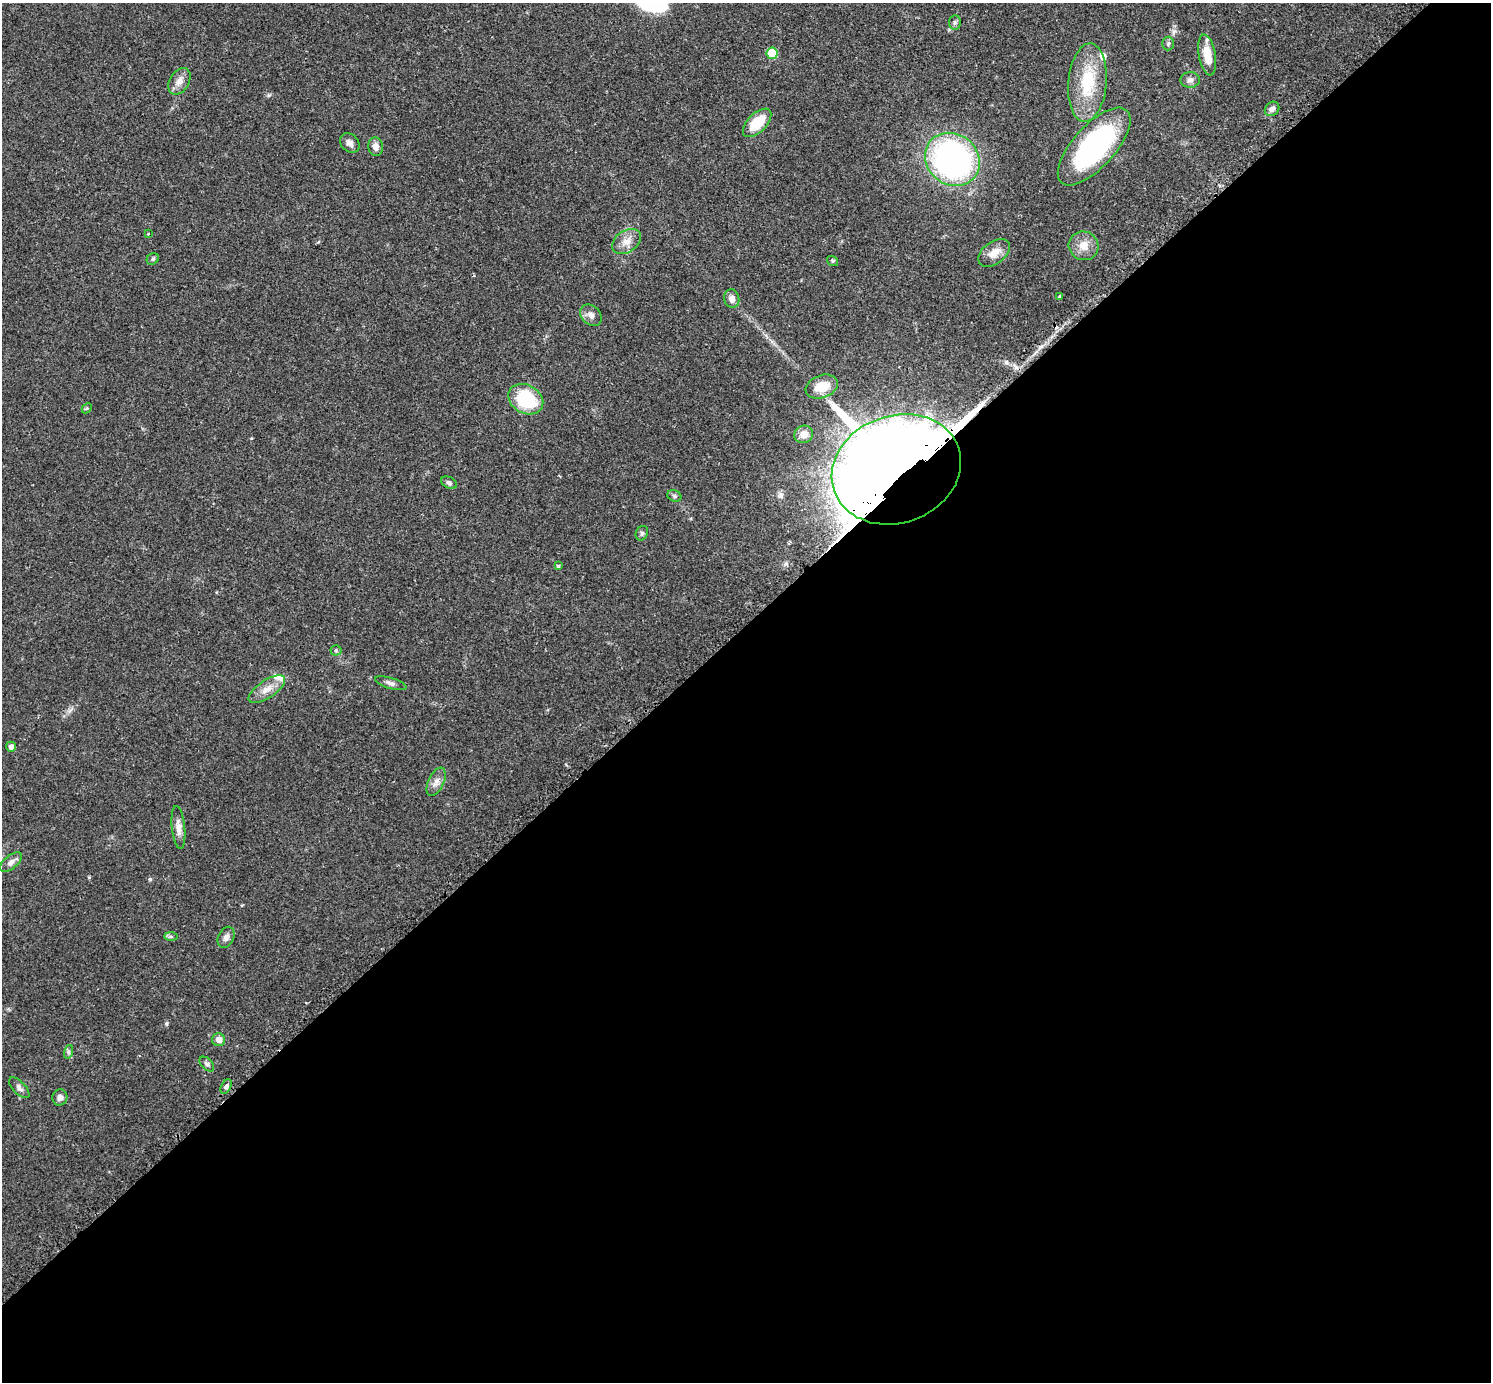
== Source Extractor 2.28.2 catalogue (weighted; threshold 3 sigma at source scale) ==
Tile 15 of 4 x 4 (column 3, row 4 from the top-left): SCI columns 3011-4499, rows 188-1567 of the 6040 x 6040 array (HDU 1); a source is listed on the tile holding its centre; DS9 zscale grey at full resolution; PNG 1493 x 1384 px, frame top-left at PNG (2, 3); each listed source drawn as its Kron ellipse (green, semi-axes under 4 px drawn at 4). Shown black and unused: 55% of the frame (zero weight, under 2 of 3 exposures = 2% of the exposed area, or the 3 px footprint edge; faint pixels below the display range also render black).
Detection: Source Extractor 2.28.2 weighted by HDU 2 'WHT'; one run over the whole footprint, this tile lists its part. Background 0.0776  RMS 0.0054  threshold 0.0244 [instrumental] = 3 sigma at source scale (4.5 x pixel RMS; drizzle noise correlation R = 1.50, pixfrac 1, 0.05/0.05 arcsec/px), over >= 5 px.
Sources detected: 52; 2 inside a brighter object's white glare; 1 cosmic-ray / hot-pixel residue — neither listed nor drawn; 3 inside a brighter listed object's ellipse — not listed separately; the other 46 listed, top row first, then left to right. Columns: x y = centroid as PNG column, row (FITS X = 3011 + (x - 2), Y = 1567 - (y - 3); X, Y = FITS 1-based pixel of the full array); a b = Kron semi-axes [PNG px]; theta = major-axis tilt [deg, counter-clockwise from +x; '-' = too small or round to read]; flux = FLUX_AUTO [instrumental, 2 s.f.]
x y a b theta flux
955 22 7 6 - 1.2
1168 44 7 5 87 1.2
772 53 5 5 - 20
1207 55 21 8 -80 11
1190 80 9 8 - 2.3
179 81 14 9 59 4.3
1087 83 39 19 85 28
1272 109 8 6 45 1.9
757 123 18 9 45 15
350 143 11 8 -45 2.6
1094 146 49 21 48 100
375 147 9 7 -84 2.8
952 159 29 25 -38 150
148 233 3 2 - 0.59
627 241 16 10 34 5.3
1084 246 15 14 - 6.9
994 253 18 11 37 6.4
153 259 6 5 - 1.1
832 261 6 4 -36 0.73
1060 296 3 3 - 0.85
732 299 9 7 -77 3
591 315 12 9 -45 2.8
822 387 17 11 19 12
526 399 18 14 -30 31
87 408 6 4 44 0.67
804 434 9 8 - 4.7
896 469 66 53 20 2900
449 483 8 5 -27 1.6
674 496 7 5 -23 1.1
642 533 7 6 - 1.1
558 566 4 3 - 0.78
336 650 5 5 - 0.72
391 683 16 5 -17 2.1
267 689 21 9 34 5.9
11 747 5 5 - 2.3
436 782 15 7 65 3.4
178 827 21 6 -84 4
11 862 13 6 39 2.7
171 936 6 4 -1 1
226 937 11 7 64 2.4
218 1040 6 6 - 3.9
68 1052 7 4 72 1.1
207 1064 9 5 -45 1.5
226 1086 8 5 62 1.2
19 1088 13 6 -46 2.1
60 1097 8 7 - 2.3
Overlapping masked pixels (flux is a lower limit): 1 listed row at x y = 896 469
Unlisted compact peaks at least as high as the median listed source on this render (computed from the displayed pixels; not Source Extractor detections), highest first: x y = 150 879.